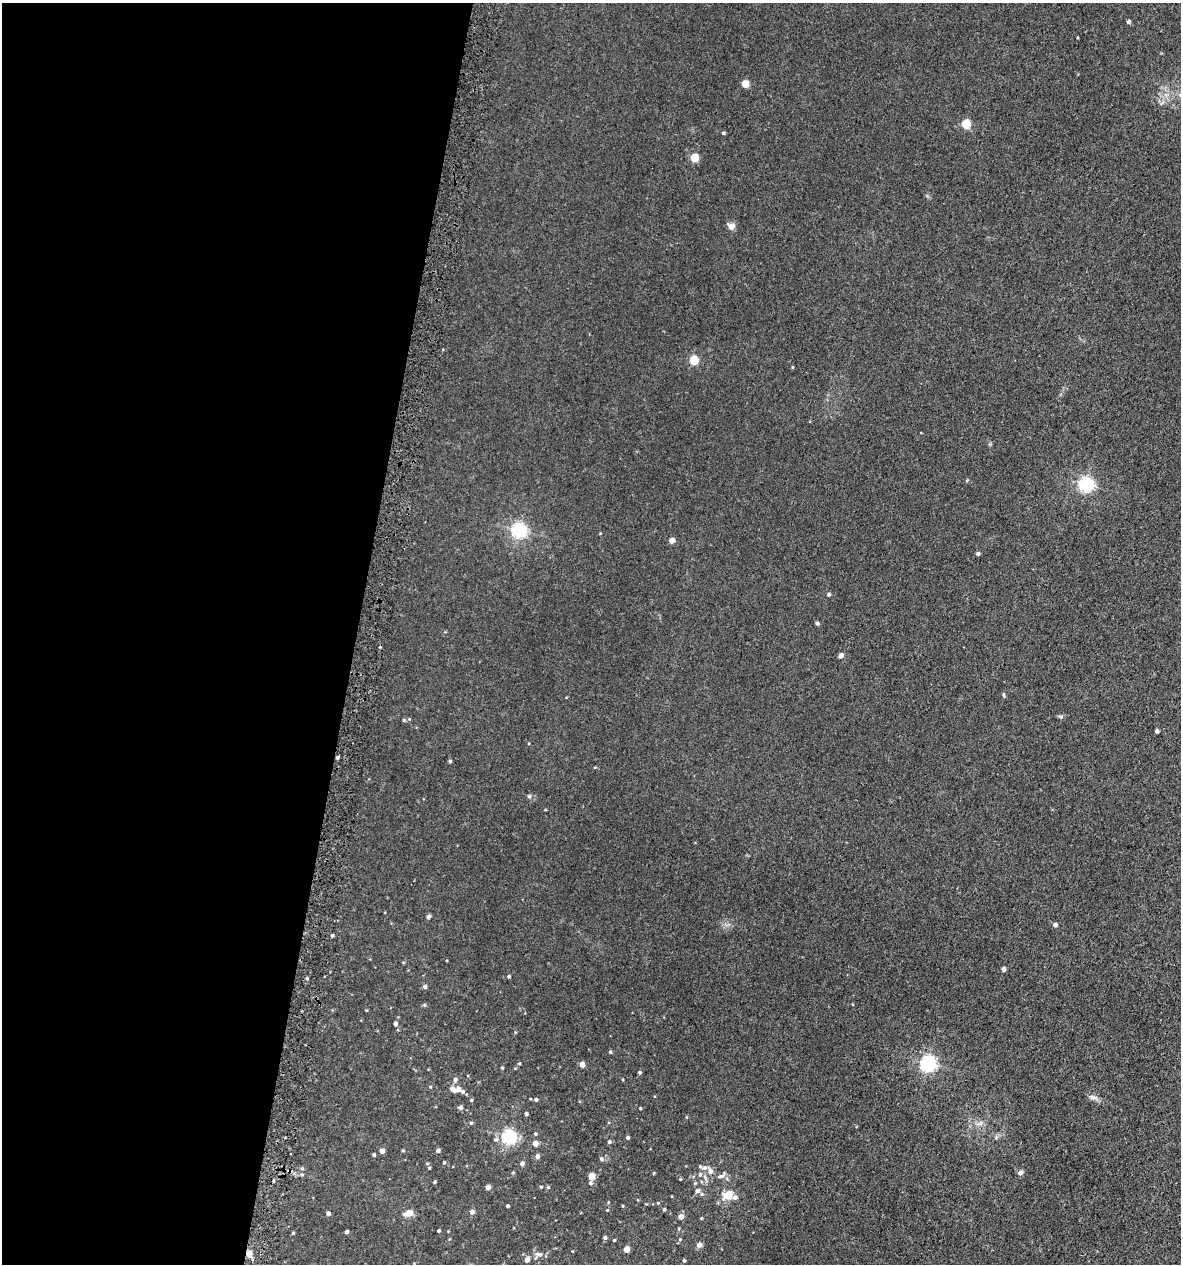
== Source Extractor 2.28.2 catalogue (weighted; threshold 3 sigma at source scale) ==
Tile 5 of 4 x 4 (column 1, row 2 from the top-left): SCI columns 337-1515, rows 2574-3835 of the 5223 x 5150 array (HDU 1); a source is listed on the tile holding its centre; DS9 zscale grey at full resolution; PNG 1183 x 1266 px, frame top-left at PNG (2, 3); no overlay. Shown black and unused: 30% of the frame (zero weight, under 3 of 5 exposures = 5% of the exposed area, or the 3 px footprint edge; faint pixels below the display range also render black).
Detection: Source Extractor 2.28.2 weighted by HDU 2 'WHT'; one run over the whole footprint, this tile lists its part. Background 0.0171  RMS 0.0029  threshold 0.013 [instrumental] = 3 sigma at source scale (4.5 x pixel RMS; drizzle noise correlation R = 1.50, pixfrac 1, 0.05/0.05 arcsec/px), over >= 5 px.
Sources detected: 98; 1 inside a brighter listed object's ellipse — not listed separately; the other 97 listed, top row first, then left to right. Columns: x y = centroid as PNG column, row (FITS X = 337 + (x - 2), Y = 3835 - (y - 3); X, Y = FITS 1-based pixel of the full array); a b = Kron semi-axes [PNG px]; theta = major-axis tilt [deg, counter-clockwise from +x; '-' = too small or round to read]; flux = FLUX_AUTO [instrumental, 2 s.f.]
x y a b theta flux
1129 22 4 3 - 0.75
745 84 4 4 - 6.3
966 124 5 5 - 13
723 133 3 3 - 0.55
694 158 5 4 - 8.9
731 226 5 4 - 3.9
694 360 5 5 - 13
792 367 4 3 - 0.24
1086 484 6 5 - 65
519 530 6 6 - 67
600 533 4 3 - 0.19
672 540 4 4 - 2.6
978 554 4 3 - 0.8
829 594 4 4 - 0.59
817 623 4 4 - 0.6
841 655 4 4 - 1.7
1004 695 6 3 -71 0.3
1060 716 6 4 -19 0.4
404 720 4 4 - 0.3
1157 731 4 3 - 0.95
337 757 4 3 - 0.41
450 761 4 4 - 0.39
529 796 6 4 -1 0.4
428 917 4 4 - 0.82
1055 925 4 4 - 1
332 935 4 3 - 0.44
1004 969 4 4 - 1.3
509 976 4 3 - 0.46
307 978 4 4 - 0.34
425 987 4 4 - 0.86
395 1024 4 4 - 0.93
610 1052 4 4 - 0.41
519 1063 4 3 - 0.29
928 1064 6 6 - 78
582 1065 4 4 - 2
502 1068 4 3 - 0.28
515 1068 4 3 - 0.22
640 1072 4 4 - 0.4
455 1080 6 5 - 0.73
452 1089 7 5 -31 1.5
462 1091 5 5 - 0.6
1093 1097 11 5 -18 1
536 1099 5 4 - 0.51
471 1100 4 3 - 0.29
460 1107 4 4 - 1
640 1108 3 2 - 0.23
526 1114 3 3 - 0.53
471 1123 4 4 - 0.38
535 1134 4 3 - 0.35
509 1137 6 5 - 60
628 1137 4 3 - 0.48
609 1142 5 4 - 0.45
535 1144 4 4 - 2.3
403 1150 5 3 - 0.23
438 1150 4 4 - 0.89
382 1151 4 4 - 1.9
374 1155 4 3 - 0.34
537 1156 4 4 - 1.1
444 1162 4 3 - 0.36
522 1163 4 4 - 1.2
302 1168 5 4 - 0.36
429 1168 4 4 - 0.27
705 1168 7 7 - 1.1
710 1171 6 6 - 1.3
654 1173 4 3 - 0.21
1020 1173 5 5 - 1.3
700 1174 7 5 74 0.73
591 1176 4 4 - 4.4
721 1176 12 6 15 1.2
435 1182 4 3 - 0.35
590 1183 5 4 - 0.58
488 1187 4 4 - 1.9
541 1187 4 3 - 0.27
548 1187 4 4 - 0.29
697 1191 6 6 - 1
728 1195 8 6 22 5.2
735 1197 6 5 - 0.93
508 1206 3 3 - 0.49
622 1206 4 3 - 0.22
664 1209 4 3 - 0.37
472 1212 4 4 - 1.4
328 1213 4 4 - 0.95
409 1213 10 7 10 1.8
681 1217 5 5 - 1.7
701 1218 4 3 - 0.25
439 1231 3 3 - 0.42
347 1232 4 3 - 0.64
293 1233 4 4 - 0.3
605 1237 4 4 - 0.67
680 1239 5 3 - 0.23
614 1240 3 2 - 0.21
699 1245 5 4 - 1.8
626 1249 4 4 - 3.2
249 1253 8 6 78 2.2
539 1254 11 6 -4 1.1
527 1260 5 4 - 1.5
684 1260 4 3 - 0.32
Overlapping masked pixels (flux is a lower limit): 2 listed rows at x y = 337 757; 249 1253